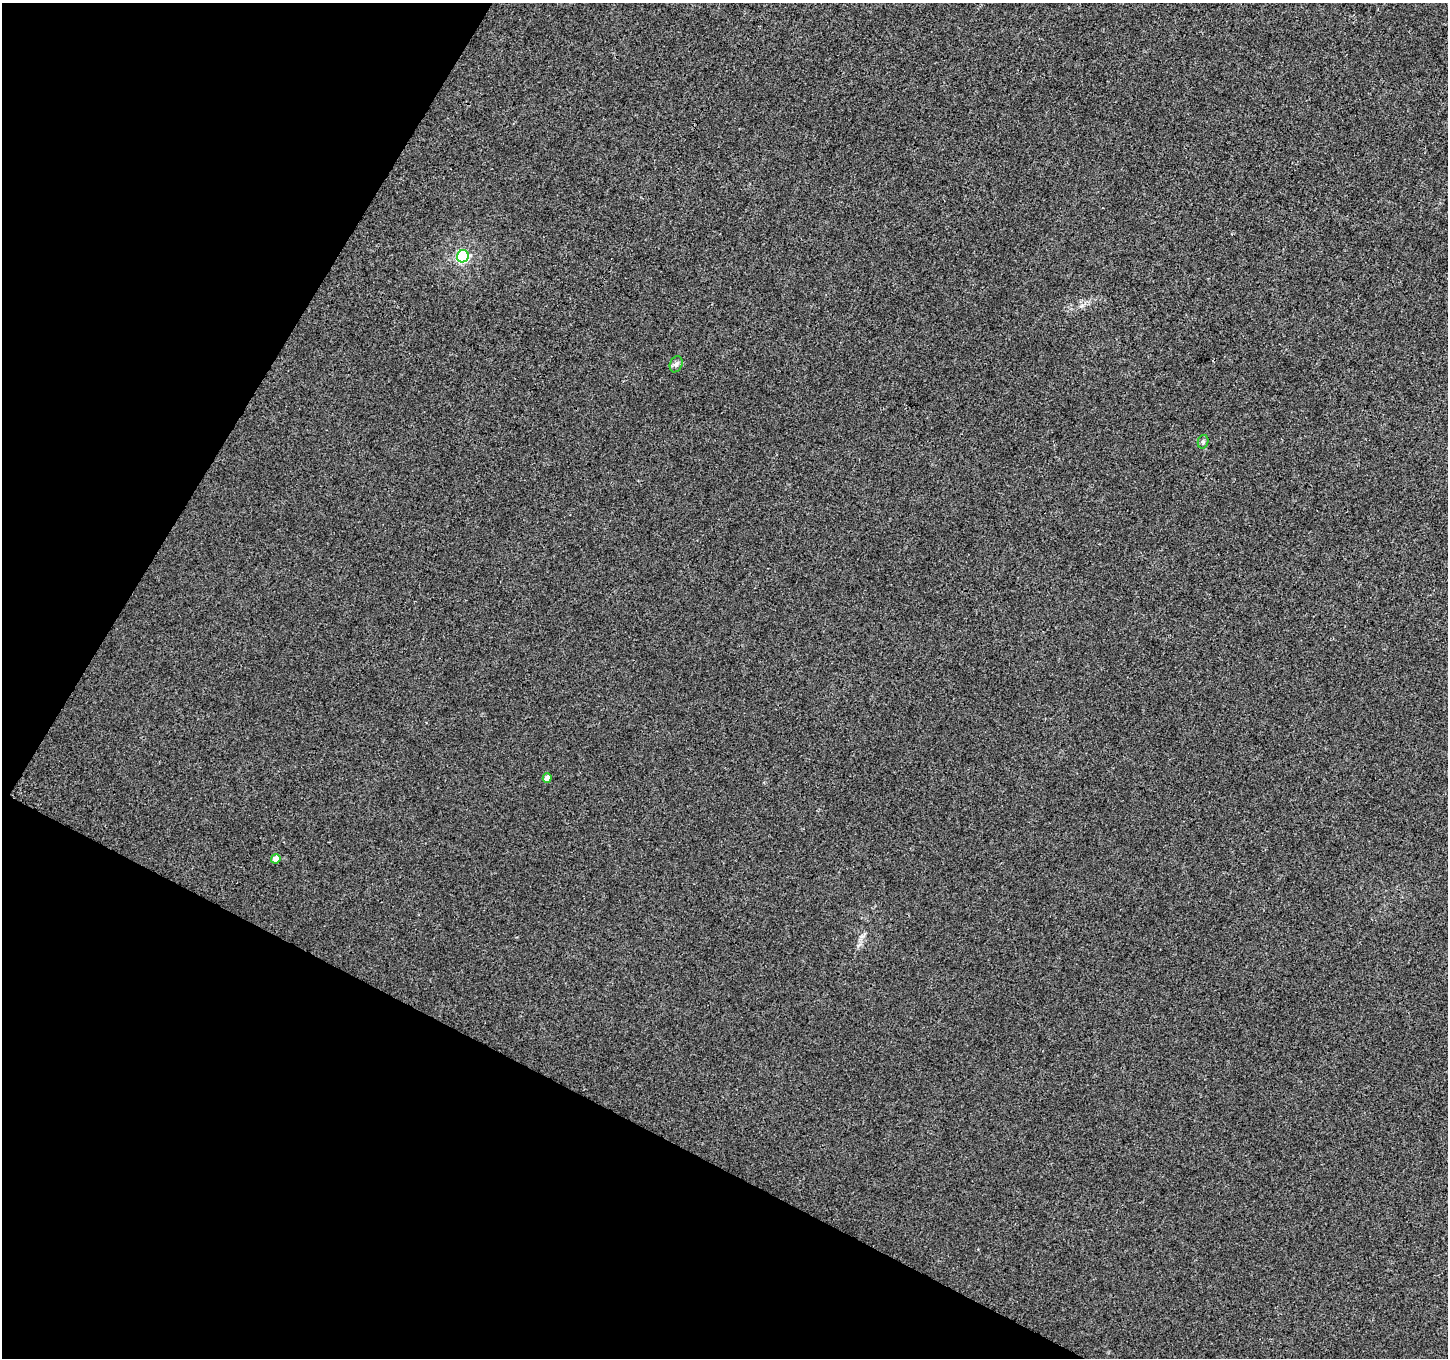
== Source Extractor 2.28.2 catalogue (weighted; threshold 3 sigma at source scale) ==
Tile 9 of 4 x 4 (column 1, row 3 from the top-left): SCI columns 2-1447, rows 1554-2909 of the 5795 x 5885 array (HDU 1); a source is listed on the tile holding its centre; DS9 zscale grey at full resolution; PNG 1450 x 1360 px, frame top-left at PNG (2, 3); each listed source drawn as its Kron ellipse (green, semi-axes under 4 px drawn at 4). Shown black and unused: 26% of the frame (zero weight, under 3 of 4 exposures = <1% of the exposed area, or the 3 px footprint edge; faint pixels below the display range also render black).
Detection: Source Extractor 2.28.2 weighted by HDU 2 'WHT'; one run over the whole footprint, this tile lists its part. Background -1.08e-04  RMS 0.0034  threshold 0.0151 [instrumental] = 3 sigma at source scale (4.5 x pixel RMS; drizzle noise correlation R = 1.50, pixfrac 1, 0.0396/0.0396 arcsec/px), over >= 5 px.
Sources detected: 5; all 5 listed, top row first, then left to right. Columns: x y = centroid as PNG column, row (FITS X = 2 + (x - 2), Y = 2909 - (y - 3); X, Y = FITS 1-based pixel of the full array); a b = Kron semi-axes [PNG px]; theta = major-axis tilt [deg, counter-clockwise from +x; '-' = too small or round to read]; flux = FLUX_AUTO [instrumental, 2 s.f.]
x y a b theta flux
463 256 6 6 - 46
676 364 8 6 67 0.95
1203 442 7 5 76 0.63
547 778 5 4 - 2.4
276 859 5 4 - 3.6